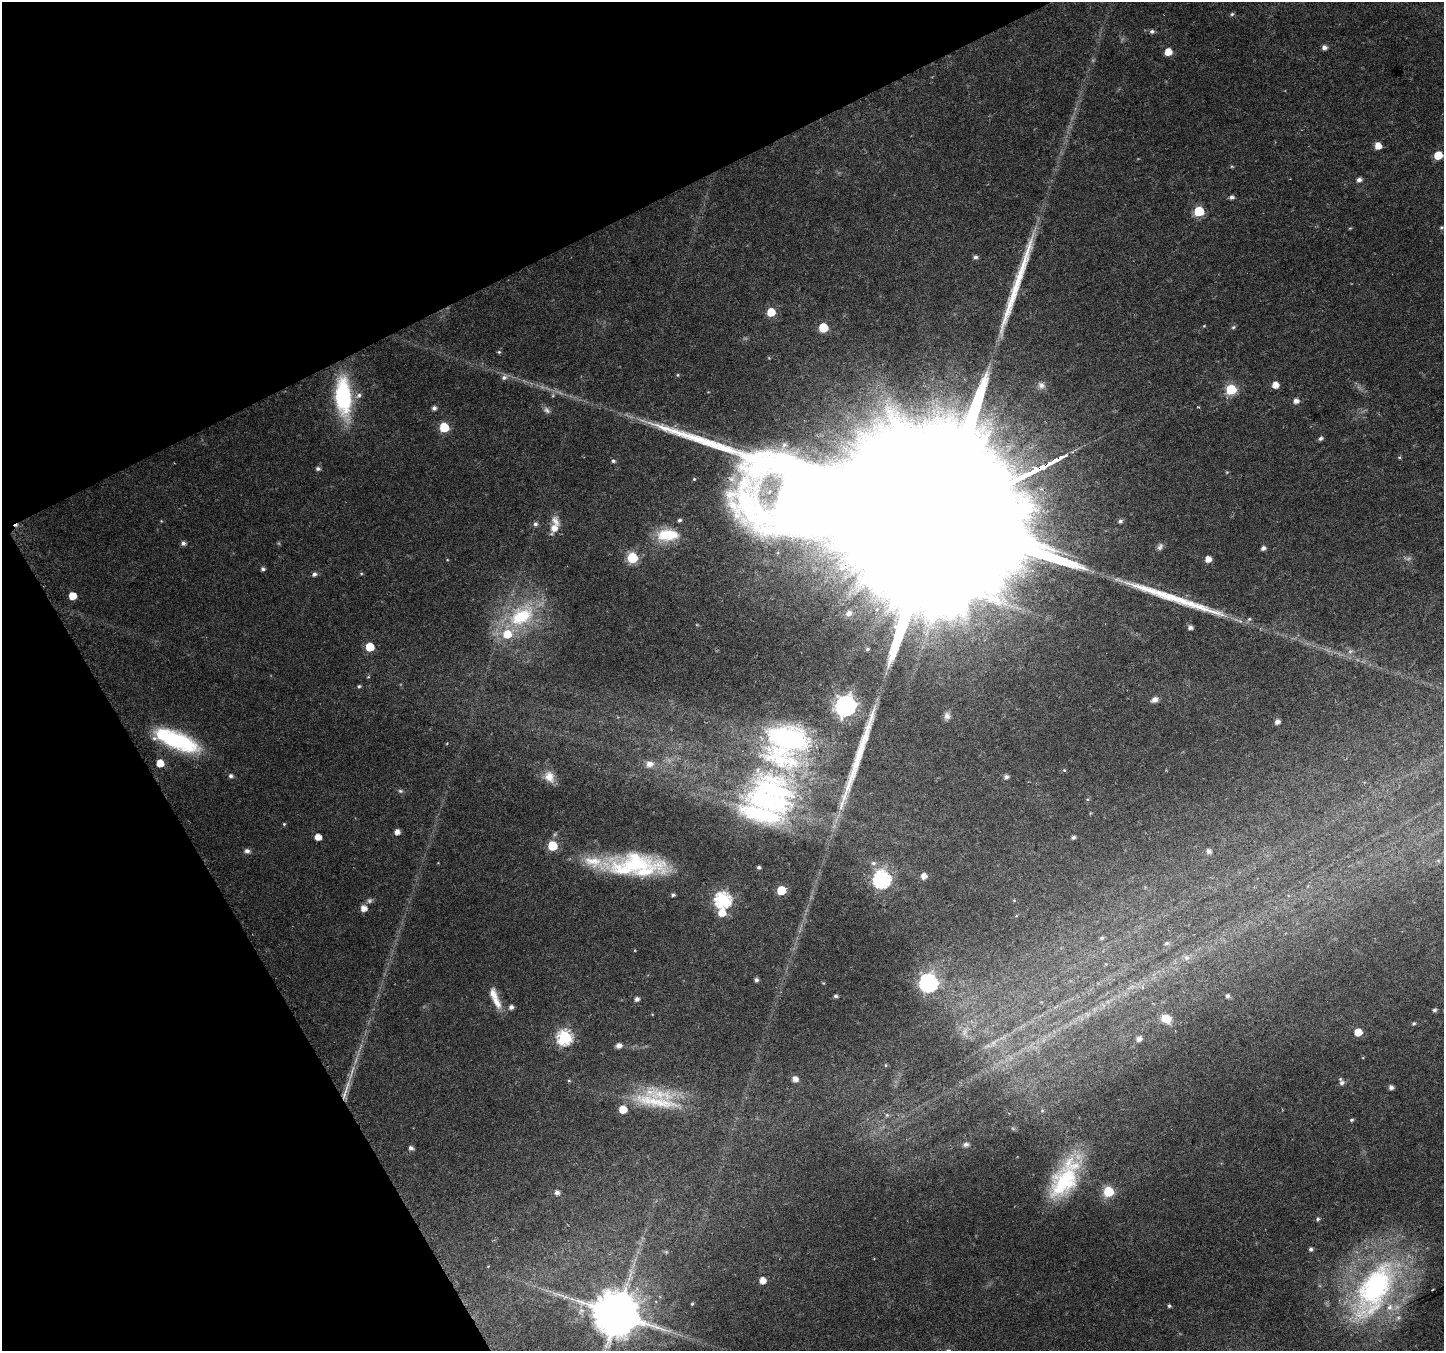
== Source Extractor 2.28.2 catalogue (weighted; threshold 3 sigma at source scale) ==
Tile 5 of 4 x 4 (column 1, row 2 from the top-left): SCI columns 11-1452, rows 2866-4214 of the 5792 x 5669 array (HDU 1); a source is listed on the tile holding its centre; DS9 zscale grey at full resolution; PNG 1446 x 1353 px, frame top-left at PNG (2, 2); no overlay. Shown black and unused: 25% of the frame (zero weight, under 5 of 9 exposures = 1% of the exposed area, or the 3 px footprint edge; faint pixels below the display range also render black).
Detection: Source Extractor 2.28.2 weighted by HDU 2 'WHT'; one run over the whole footprint, this tile lists its part. Background 0.0131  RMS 0.0021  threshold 0.0087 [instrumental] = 3 sigma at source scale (4.09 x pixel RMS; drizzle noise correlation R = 1.36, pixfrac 0.8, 0.0396/0.0396 arcsec/px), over >= 5 px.
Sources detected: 155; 5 too faint to see at this stretch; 1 inside a brighter object's white glare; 1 cosmic-ray / hot-pixel residue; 4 long thin detections or spike segments (spike, bleed or trail) — not listed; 13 inside a brighter listed object's ellipse — not listed separately; the other 131 listed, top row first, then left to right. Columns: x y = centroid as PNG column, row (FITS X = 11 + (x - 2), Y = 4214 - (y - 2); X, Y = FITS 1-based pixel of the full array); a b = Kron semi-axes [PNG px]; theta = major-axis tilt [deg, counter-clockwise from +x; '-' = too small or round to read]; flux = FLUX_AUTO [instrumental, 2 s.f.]
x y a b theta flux
1232 14 5 5 - 0.33
1152 31 6 5 - 0.52
1324 47 5 5 - 0.86
1168 52 5 5 - 3.6
1378 146 5 5 - 2.9
1438 155 6 5 - 5.1
1359 180 5 5 - 0.9
1231 197 5 4 - 0.66
1199 211 6 6 - 12
1441 227 6 4 19 0.29
1350 228 5 3 - 0.19
975 257 6 5 - 0.55
771 312 6 5 - 5.5
823 328 6 6 - 8.9
499 352 5 5 - 0.3
678 375 5 4 - 0.23
504 377 9 7 32 0.86
1041 385 11 10 - 1.2
1275 385 5 5 - 2.2
1231 389 6 6 - 15
553 395 6 4 73 0.32
343 397 40 16 -86 21
1296 401 6 5 - 1.2
434 408 4 4 - 0.72
547 410 10 7 -45 0.75
444 427 6 6 - 9.4
1321 438 6 5 - 0.52
1399 457 5 3 - 0.21
613 461 5 4 - 0.45
318 469 6 5 - 0.54
694 479 5 5 - 0.27
733 479 18 14 -84 3.1
943 516 157 36 25 66000
679 520 5 4 - 0.46
1120 521 6 5 - 0.54
535 524 6 5 - 0.53
554 528 11 8 68 2.2
668 535 28 15 0 7.3
183 543 5 5 - 0.71
1160 547 10 6 57 0.64
1263 548 5 4 - 0.8
632 558 6 6 - 16
1208 559 5 5 - 1.9
263 569 4 4 - 0.54
314 574 5 5 - 0.69
361 574 5 3 - 0.22
72 596 5 5 - 3.4
849 613 5 5 - 0.47
521 616 39 26 36 18
1249 619 6 5 - 0.36
1190 628 5 4 - 0.68
370 647 6 6 - 6
867 649 6 6 - 0.56
1350 651 8 6 43 0.66
368 677 5 3 - 0.18
359 686 5 5 - 0.3
1155 699 8 6 21 1
845 706 8 8 - 130
947 716 9 8 - 0.87
1277 722 5 4 - 1.1
787 738 66 41 -11 33
179 741 40 18 -21 20
160 763 5 5 - 3.1
649 764 12 10 8 1.8
1064 770 4 4 - 0.21
231 776 5 5 - 0.59
549 777 16 12 -57 2.4
1006 777 5 5 - 0.74
775 789 83 40 -28 43
400 791 7 5 11 0.4
1087 799 5 4 - 0.27
284 824 5 4 - 0.22
397 832 5 5 - 1.3
318 837 5 5 - 2.3
1073 837 5 4 - 0.56
552 846 6 6 - 10
247 851 7 6 - 0.69
1209 851 6 5 - 0.8
1438 861 7 4 -1 0.33
873 863 7 5 -1 0.57
633 865 65 23 2 23
759 867 4 4 - 0.46
924 876 5 5 - 1.6
882 879 7 7 - 65
781 890 6 5 - 8
673 895 4 4 - 0.46
723 900 7 7 - 50
1014 900 5 4 - 0.2
364 908 6 6 - 1.7
722 913 8 7 - 2.9
1102 938 5 4 - 0.36
1166 943 7 6 - 0.48
1186 957 8 7 - 0.84
756 980 5 4 - 0.54
823 983 5 3 - 0.18
928 983 7 7 - 80
836 996 4 4 - 0.48
1227 996 5 4 - 0.52
637 999 5 5 - 0.77
497 1002 19 9 -58 2.4
511 1007 5 5 - 0.85
1434 1010 5 4 - 0.39
1166 1019 12 9 -24 2.7
1414 1023 5 4 - 0.32
965 1032 13 8 74 1.5
1358 1032 5 5 - 3.9
565 1037 7 7 - 40
1139 1039 6 5 - 1.2
994 1042 14 7 52 1.4
619 1046 7 6 - 0.96
886 1065 5 3 - 0.19
795 1079 6 5 - 1.5
569 1081 5 4 - 0.25
1342 1082 9 6 -72 0.8
1391 1087 4 4 - 0.85
656 1102 76 17 -10 12
887 1115 6 6 - 0.37
1351 1120 5 4 - 0.33
966 1144 7 5 12 0.56
411 1148 5 5 - 0.74
1065 1178 60 25 61 21
1108 1191 6 6 - 14
557 1192 5 5 - 0.92
1318 1219 5 5 - 0.37
1311 1249 4 4 - 0.5
666 1252 5 5 - 0.26
763 1280 5 5 - 2.1
1374 1289 95 43 61 53
692 1304 5 4 - 0.27
1169 1306 4 4 - 0.35
617 1314 13 12 - 1100
Overlapping masked pixels (flux is a lower limit): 1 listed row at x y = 943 516